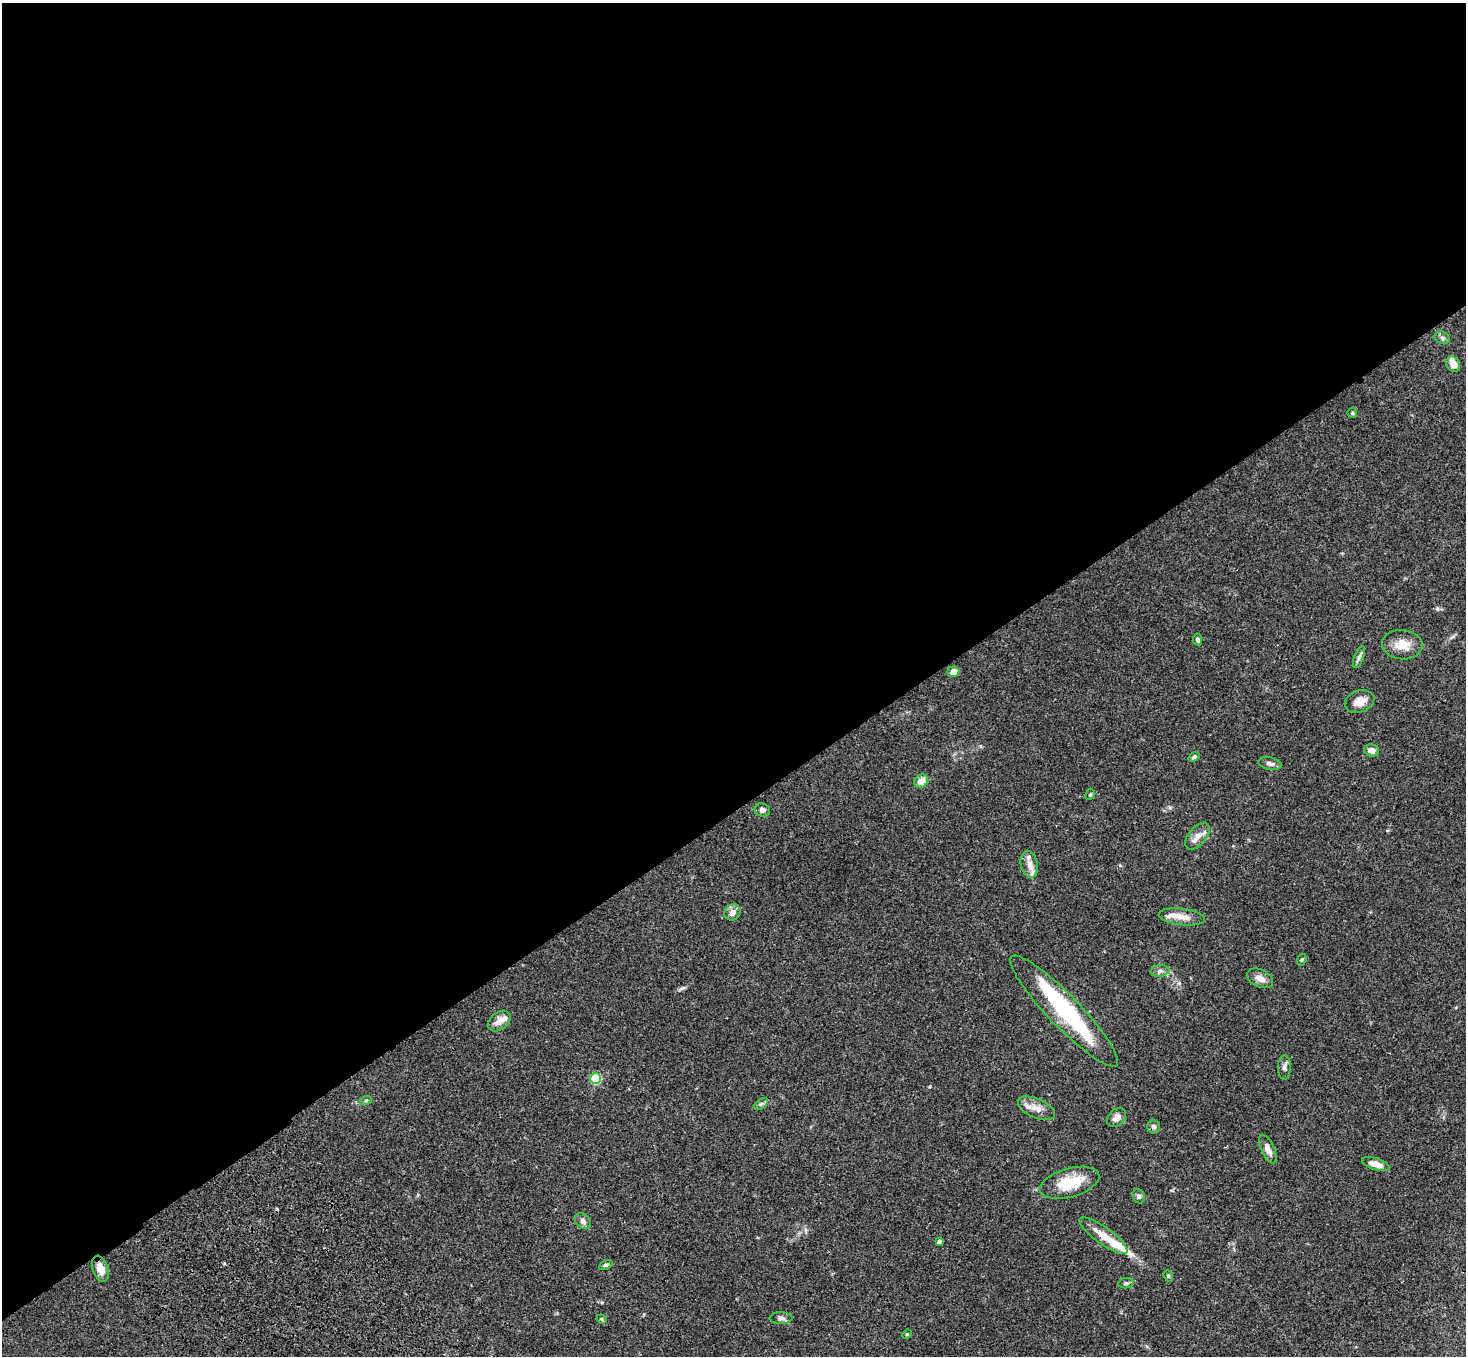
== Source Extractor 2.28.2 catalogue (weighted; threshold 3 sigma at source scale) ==
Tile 2 of 4 x 4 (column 2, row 1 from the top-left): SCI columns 1572-3035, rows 4438-5791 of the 6069 x 6028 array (HDU 1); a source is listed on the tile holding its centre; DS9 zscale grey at full resolution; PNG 1468 x 1358 px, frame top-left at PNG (2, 3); each listed source drawn as its Kron ellipse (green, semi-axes under 4 px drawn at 4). Shown black and unused: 60% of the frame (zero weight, under 3 of 4 exposures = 6% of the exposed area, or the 3 px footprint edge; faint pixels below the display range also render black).
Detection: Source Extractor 2.28.2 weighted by HDU 2 'WHT'; one run over the whole footprint, this tile lists its part. Background 0.0598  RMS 0.0053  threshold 0.0237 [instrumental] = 3 sigma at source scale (4.5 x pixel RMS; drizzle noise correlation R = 1.50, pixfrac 1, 0.05/0.05 arcsec/px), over >= 5 px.
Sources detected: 54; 2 inside a brighter object's white glare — neither listed nor drawn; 8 inside a brighter listed object's ellipse — not listed separately; the other 44 listed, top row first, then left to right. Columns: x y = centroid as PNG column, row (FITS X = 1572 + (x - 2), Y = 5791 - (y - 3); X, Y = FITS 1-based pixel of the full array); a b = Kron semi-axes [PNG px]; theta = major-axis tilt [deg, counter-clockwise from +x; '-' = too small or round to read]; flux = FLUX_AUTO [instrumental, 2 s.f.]
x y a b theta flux
1442 338 8 6 -22 1.2
1453 364 8 6 -56 4.2
1352 413 5 4 - 0.63
1198 639 6 4 -78 1.1
1402 645 20 14 -5 8.1
1359 657 11 5 69 1.6
953 672 6 5 - 4.1
1360 701 15 10 21 4.9
1372 750 7 6 - 2.9
1194 757 6 4 37 1.1
1270 764 12 6 -12 1.8
921 781 7 6 - 5.2
1090 794 6 4 67 0.67
762 810 8 6 -20 1.9
1198 836 16 9 49 4
1029 864 13 8 -78 3.7
732 912 8 7 - 3.4
1182 917 23 8 -7 6
1302 960 6 4 68 0.72
1160 971 9 6 8 1.6
1260 978 14 8 -26 3.7
1064 1011 75 16 -46 54
499 1021 13 8 39 4.3
1284 1067 12 6 89 1.7
596 1078 5 5 - 31
366 1100 6 4 19 0.62
761 1104 8 4 36 1
1036 1108 20 9 -24 4.9
1116 1118 11 8 43 3.1
1154 1127 7 6 - 1.7
1268 1149 15 6 -66 3.9
1376 1164 14 5 -19 4.2
1069 1183 31 14 15 16
1139 1196 7 6 - 1.3
583 1221 9 7 -46 2
1103 1236 29 8 -36 8.3
939 1241 4 3 - 1.1
606 1265 7 4 27 0.86
100 1269 13 8 -71 5.1
1168 1276 6 4 -68 0.73
1126 1283 8 5 10 1.1
781 1318 11 6 -1 1.7
602 1319 5 4 - 0.76
907 1334 5 4 - 0.53
Overlapping masked pixels (flux is a lower limit): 2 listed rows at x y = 1103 1236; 100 1269